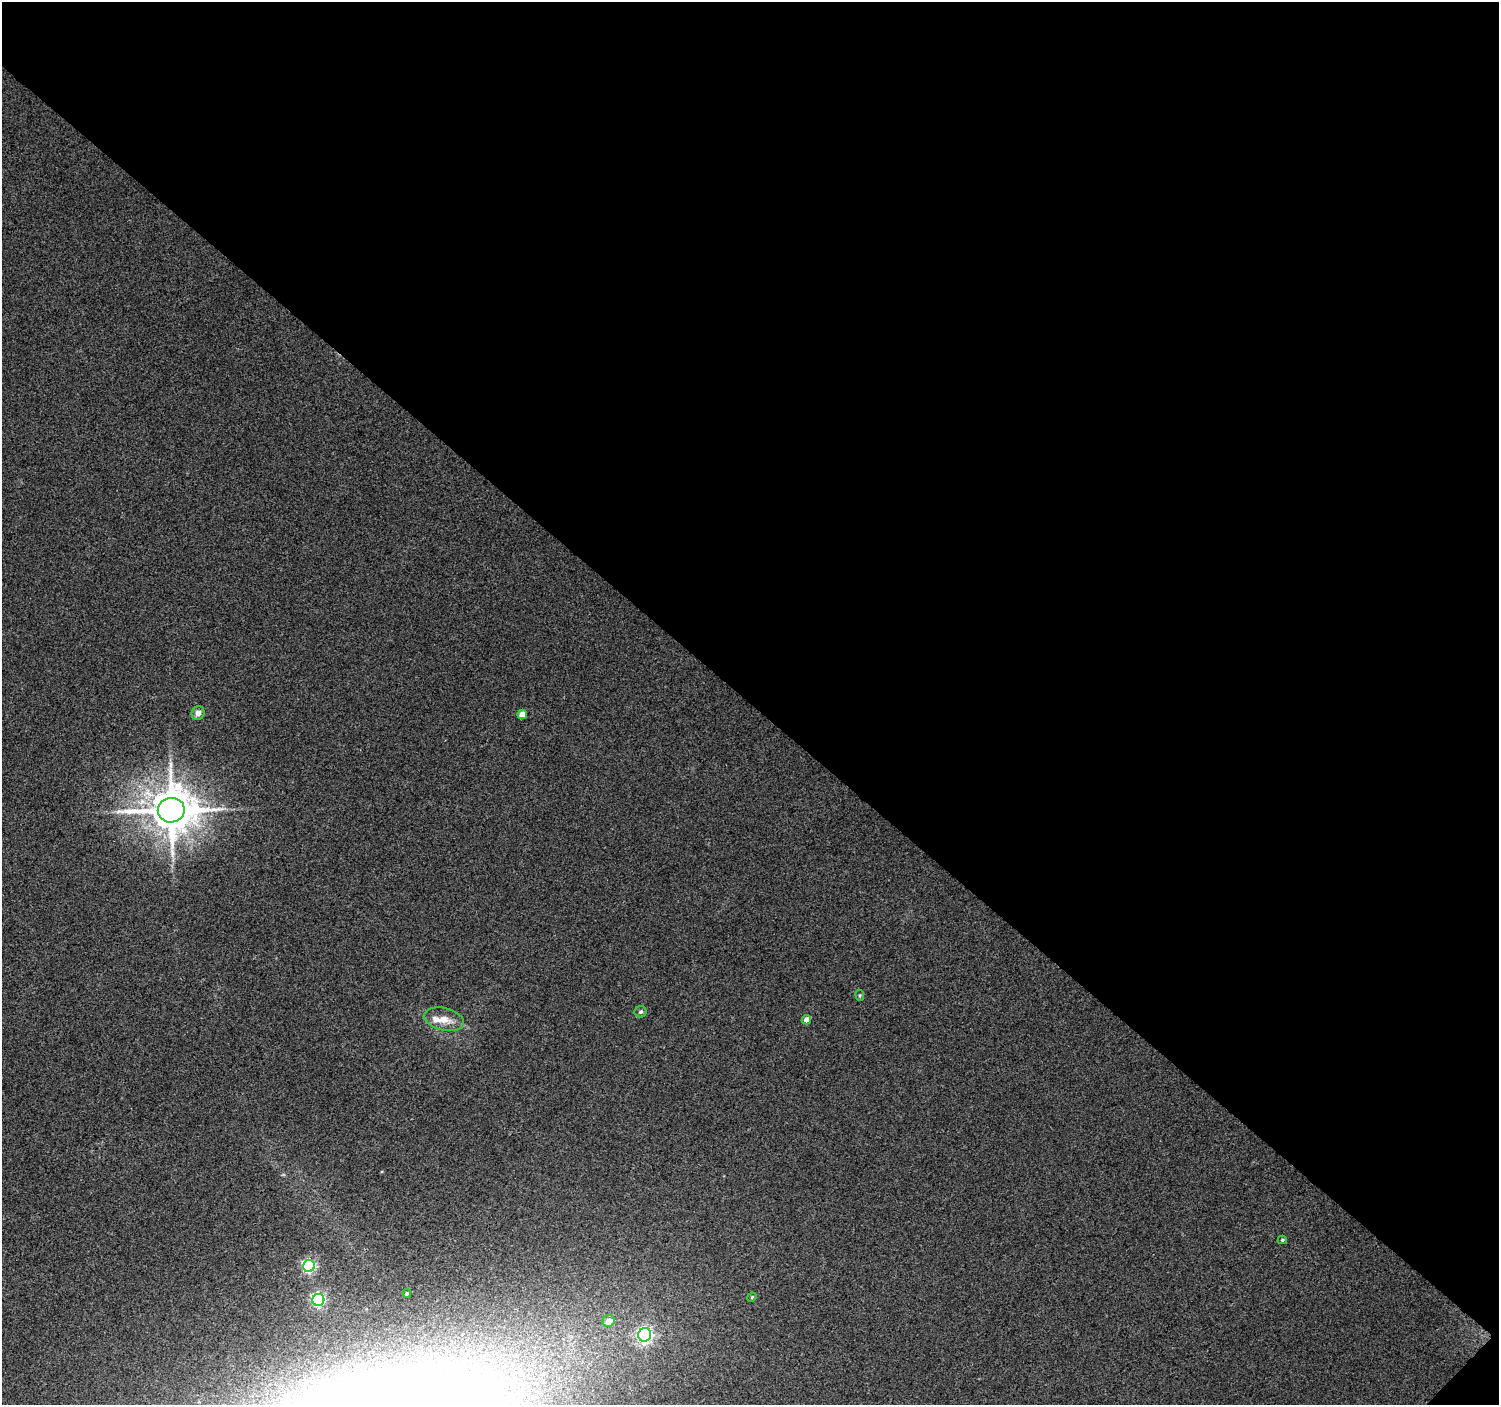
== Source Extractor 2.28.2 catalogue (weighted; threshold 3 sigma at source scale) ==
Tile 2 of 2 x 2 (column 2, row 1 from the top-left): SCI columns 1501-2997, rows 1511-2913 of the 2999 x 3003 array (HDU 1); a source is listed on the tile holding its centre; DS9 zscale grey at full resolution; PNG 1501 x 1407 px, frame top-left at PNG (2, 2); each listed source drawn as its Kron ellipse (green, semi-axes under 4 px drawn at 4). Shown black and unused: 50% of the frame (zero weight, under 3 of 4 exposures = <1% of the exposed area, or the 3 px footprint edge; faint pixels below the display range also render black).
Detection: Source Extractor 2.28.2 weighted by HDU 2 'WHT'; one run over the whole footprint, this tile lists its part. Background 0.0402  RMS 0.0086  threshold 0.0388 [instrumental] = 3 sigma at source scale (4.5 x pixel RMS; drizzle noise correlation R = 1.50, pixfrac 1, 0.0396/0.0396 arcsec/px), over >= 5 px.
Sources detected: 15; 1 inside a brighter listed object's ellipse — not listed separately; the other 14 listed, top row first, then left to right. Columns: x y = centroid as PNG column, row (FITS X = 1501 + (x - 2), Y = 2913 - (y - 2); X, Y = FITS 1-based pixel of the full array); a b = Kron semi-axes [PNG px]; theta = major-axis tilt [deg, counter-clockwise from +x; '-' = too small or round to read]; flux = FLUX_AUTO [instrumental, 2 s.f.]
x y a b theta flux
198 713 7 6 - 5.3
522 714 5 4 - 10
171 810 13 12 - 3500
860 995 5 3 - 0.89
641 1012 6 5 - 1.8
444 1019 20 11 -14 12
806 1020 4 4 - 6.2
1282 1240 4 4 - 1.1
309 1266 6 6 - 130
407 1294 4 3 - 1.1
752 1297 5 4 - 0.89
318 1300 6 6 - 140
609 1321 6 6 - 8.4
645 1335 7 6 - 220